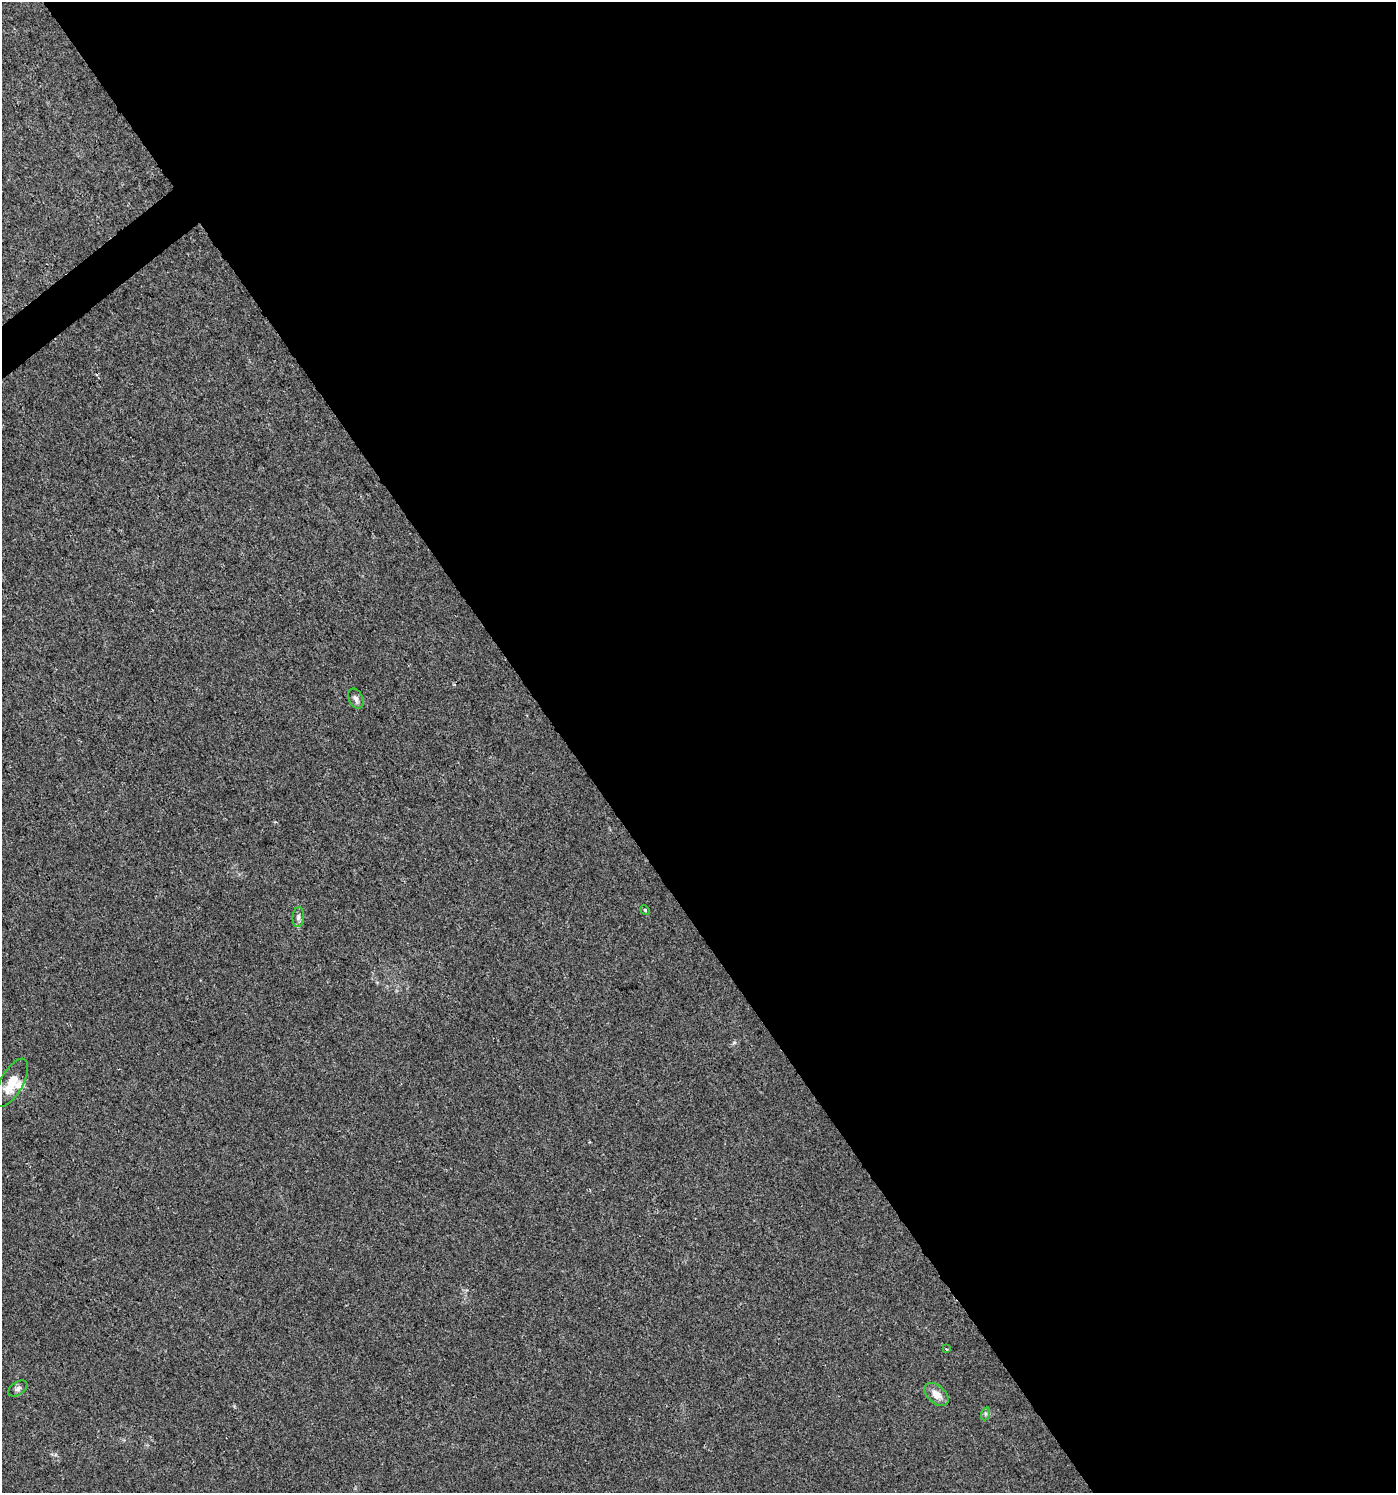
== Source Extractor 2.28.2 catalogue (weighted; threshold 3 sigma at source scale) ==
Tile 8 of 4 x 4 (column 4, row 2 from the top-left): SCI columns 4396-5789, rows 2989-4479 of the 5921 x 5985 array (HDU 1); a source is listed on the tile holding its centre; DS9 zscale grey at full resolution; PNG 1398 x 1495 px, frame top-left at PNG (2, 2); each listed source drawn as its Kron ellipse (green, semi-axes under 4 px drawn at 4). Shown black and unused: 60% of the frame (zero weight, under 2 of 3 exposures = <1% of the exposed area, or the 3 px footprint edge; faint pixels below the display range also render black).
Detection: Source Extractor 2.28.2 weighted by HDU 2 'WHT'; one run over the whole footprint, this tile lists its part. Background 0.00424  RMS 0.0034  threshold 0.0154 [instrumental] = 3 sigma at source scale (4.5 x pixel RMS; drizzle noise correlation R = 1.50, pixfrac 1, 0.0396/0.0396 arcsec/px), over >= 5 px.
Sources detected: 9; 1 inside a brighter listed object's ellipse — not listed separately; the other 8 listed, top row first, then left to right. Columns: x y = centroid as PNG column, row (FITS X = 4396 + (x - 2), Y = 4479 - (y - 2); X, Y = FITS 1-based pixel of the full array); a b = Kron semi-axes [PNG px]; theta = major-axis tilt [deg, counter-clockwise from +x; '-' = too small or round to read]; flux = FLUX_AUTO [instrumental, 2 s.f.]
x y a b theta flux
356 698 10 7 -64 1.5
645 910 5 4 - 0.4
298 917 10 5 85 1
12 1083 27 11 60 6.8
946 1349 3 3 - 0.3
18 1388 10 6 34 1.1
937 1394 14 8 -43 3.6
985 1414 6 4 71 0.65